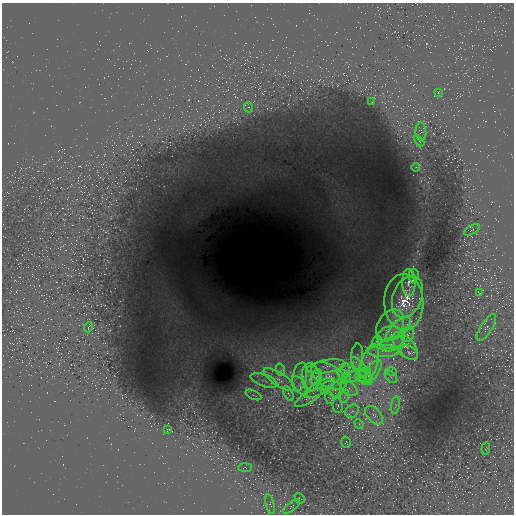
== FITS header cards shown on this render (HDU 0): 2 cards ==
NAXIS1  =                  512 / length of data axis 1
NAXIS2  =                  512 / length of data axis 2

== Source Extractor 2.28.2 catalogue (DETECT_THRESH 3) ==
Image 512 x 512 px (HDU 0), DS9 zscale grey, 1 PNG px = 1 image px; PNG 516 x 516 px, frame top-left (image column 1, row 512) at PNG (2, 3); each listed source drawn as its Kron ellipse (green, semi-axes under 4 px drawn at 4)
Background 27.6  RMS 0.67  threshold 2.02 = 3 sigma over >= 5 px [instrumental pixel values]
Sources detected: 64; all 64 listed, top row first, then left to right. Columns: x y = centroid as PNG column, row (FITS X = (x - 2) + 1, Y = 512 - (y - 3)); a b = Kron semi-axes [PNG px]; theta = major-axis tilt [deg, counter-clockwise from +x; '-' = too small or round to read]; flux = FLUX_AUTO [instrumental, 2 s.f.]
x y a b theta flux
439 92 3 2 - 31
372 102 3 2 - 26
248 107 5 3 - 57
421 132 9 5 -86 110
419 141 6 3 -44 55
416 167 4 3 - 42
472 230 9 3 28 53
413 276 7 5 86 76
409 283 13 6 -89 230
479 292 4 2 - 30
407 297 22 14 68 770
404 302 28 19 -88 1200
390 325 17 12 57 600
88 327 5 2 - 36
486 328 15 5 58 140
399 329 16 7 43 450
408 334 7 5 65 140
391 337 14 11 10 670
377 341 5 4 - 60
392 344 12 7 15 360
405 346 17 8 -49 510
383 351 15 6 1 430
409 353 9 6 -32 180
357 357 13 6 87 240
369 364 20 8 72 800
326 366 19 6 9 350
361 369 15 5 -52 340
281 370 6 4 -71 84
344 371 8 5 71 200
373 371 13 6 56 340
392 372 5 3 - 44
329 376 19 11 -31 750
344 376 8 5 -45 150
354 376 17 5 21 370
361 376 5 5 - 140
300 377 14 7 79 280
311 377 14 9 -84 400
316 377 8 5 62 160
365 377 8 6 -46 230
391 377 7 4 -45 110
264 380 14 6 -20 250
279 380 18 6 -33 410
328 385 6 4 20 110
300 386 11 6 -54 190
319 388 17 6 30 380
349 388 9 6 -38 180
335 390 8 5 81 180
288 393 8 4 -60 95
253 395 8 2 -26 56
345 396 7 4 70 72
308 398 15 5 31 190
330 398 6 4 -70 64
395 405 9 4 82 110
338 406 7 5 -85 65
352 411 7 6 - 140
374 415 11 7 -47 240
359 424 5 4 - 49
168 430 3 2 - 31
346 442 6 4 -73 52
486 449 6 2 85 34
245 468 7 3 3 43
300 498 6 2 -44 26
270 504 10 4 -76 95
291 507 10 3 36 87